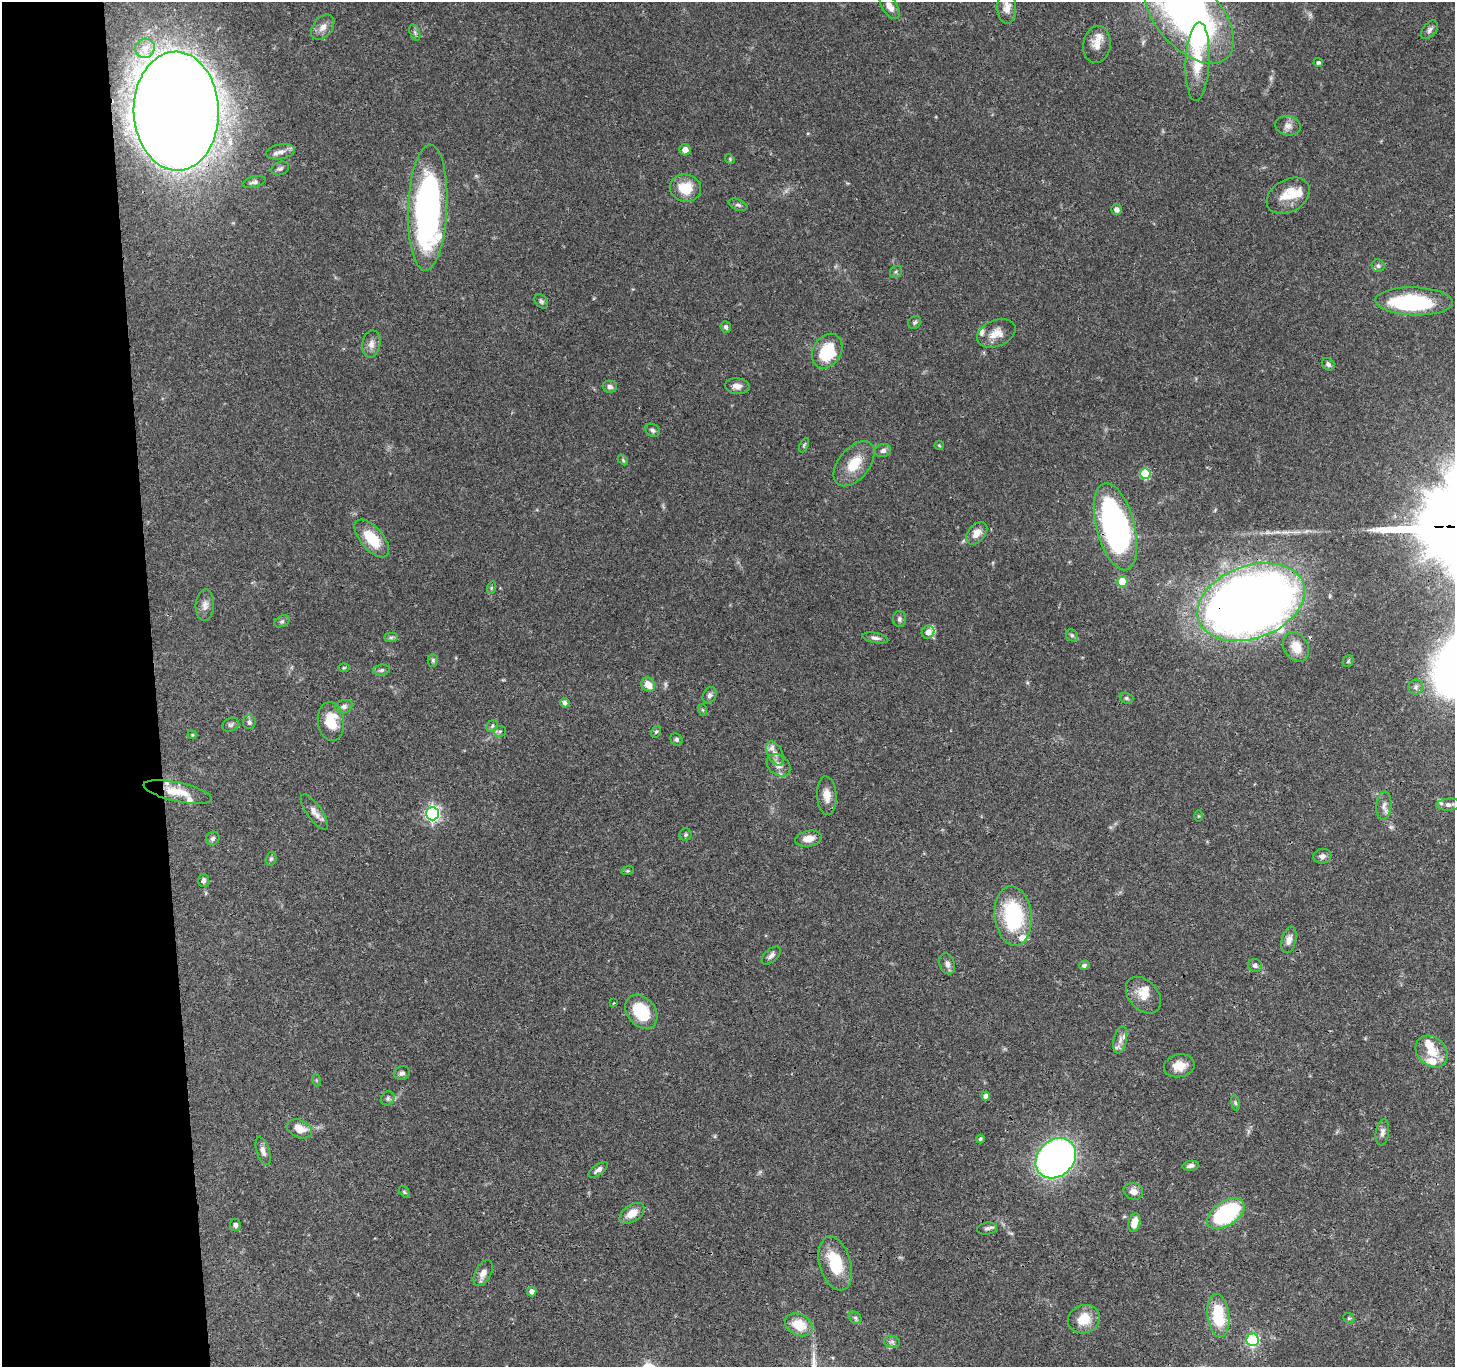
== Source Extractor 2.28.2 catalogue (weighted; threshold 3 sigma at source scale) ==
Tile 4 of 3 x 3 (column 1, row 2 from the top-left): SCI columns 2-1454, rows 1485-2849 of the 4360 x 4336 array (HDU 1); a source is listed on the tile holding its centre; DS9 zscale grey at full resolution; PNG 1457 x 1369 px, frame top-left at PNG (2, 2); each listed source drawn as its Kron ellipse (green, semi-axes under 4 px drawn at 4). Shown black and unused: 11% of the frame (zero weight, under 3 of 4 exposures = <1% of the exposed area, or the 3 px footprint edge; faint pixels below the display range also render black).
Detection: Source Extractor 2.28.2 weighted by HDU 2 'WHT'; one run over the whole footprint, this tile lists its part. Background 0.0438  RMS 0.0028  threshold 0.0126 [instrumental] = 3 sigma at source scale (4.5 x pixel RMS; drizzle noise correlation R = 1.50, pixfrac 1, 0.05/0.05 arcsec/px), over >= 5 px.
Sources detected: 147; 1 too faint to see at this stretch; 1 inside a brighter object's white glare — neither listed nor drawn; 14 inside a brighter listed object's ellipse — not listed separately; the other 131 listed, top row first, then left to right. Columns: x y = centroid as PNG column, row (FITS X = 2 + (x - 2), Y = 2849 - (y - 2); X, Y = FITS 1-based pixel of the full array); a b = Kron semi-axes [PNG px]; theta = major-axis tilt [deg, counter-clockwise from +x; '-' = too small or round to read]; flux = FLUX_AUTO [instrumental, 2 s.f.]
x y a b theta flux
890 6 14 7 -57 2.1
1007 7 17 9 -88 2.5
1189 17 56 32 -48 130
323 27 14 9 51 2.1
1430 30 11 6 52 0.95
415 32 8 5 -71 0.64
1097 44 18 13 82 3.1
145 48 10 9 - 1.8
1198 61 39 12 87 8.2
1318 62 5 4 - 0.49
176 111 59 42 -88 1100
1288 126 13 9 -9 1.7
685 150 6 5 - 1.9
280 152 14 7 9 1.8
730 159 5 4 - 0.34
280 168 9 6 20 0.76
254 182 12 5 14 0.82
685 188 16 13 -10 6.6
1288 196 23 16 31 6
738 205 10 5 -23 0.74
428 208 63 19 88 97
1116 209 5 5 - 1.1
1378 266 6 6 - 0.65
896 272 6 5 - 0.55
541 301 8 5 -51 0.69
1414 301 38 14 -2 26
915 322 7 6 - 0.64
726 327 6 5 - 0.76
996 333 20 13 22 3.4
371 344 13 9 80 1.8
827 351 18 14 59 13
1328 364 7 5 -44 0.92
737 386 12 8 -6 1.8
610 387 7 6 - 0.92
652 430 8 6 -30 0.8
804 445 8 4 66 0.4
939 445 5 4 - 0.31
883 451 8 6 13 1.1
623 460 6 3 -47 0.34
854 464 26 15 51 7
1145 474 5 5 - 15
1115 527 45 19 -75 92
977 533 13 8 49 2.7
372 539 23 11 -49 8.7
1122 582 5 5 - 7.5
491 588 6 4 72 0.39
1251 602 55 36 20 410
205 605 15 9 87 1.8
899 619 8 6 88 0.8
282 621 8 5 29 0.62
928 632 7 6 - 2.1
1072 635 7 5 -45 0.55
391 637 7 4 1 0.53
875 638 13 5 -10 1.1
1296 647 15 12 -60 4.4
433 660 6 5 - 0.49
1348 661 6 5 - 0.41
344 668 5 3 - 0.29
381 670 8 5 8 0.64
648 685 8 6 -51 3.2
1416 687 7 7 - 0.8
710 695 8 6 63 0.87
1126 698 7 5 -16 0.51
565 703 5 5 - 0.93
344 707 9 6 18 0.92
703 710 6 4 -70 0.37
331 721 19 13 -83 7.5
249 722 7 6 - 0.85
231 725 9 6 24 0.78
492 726 6 5 - 0.56
500 731 6 5 - 0.56
656 732 6 4 61 0.45
192 735 4 4 - 0.3
676 739 7 5 -47 0.57
775 754 13 7 -63 1.7
778 765 13 9 -40 2.1
178 792 35 9 -12 5.4
827 796 19 10 -86 3.2
1449 804 12 6 4 1.1
1384 806 14 7 83 1.6
314 812 21 7 -54 1.9
432 814 7 6 - 74
1198 816 6 4 90 0.27
686 835 6 6 - 0.53
213 838 7 6 - 0.75
808 839 13 8 10 3
1322 856 9 7 8 1.1
271 859 7 5 73 0.53
628 871 6 4 18 0.34
204 880 7 5 88 0.81
1013 916 30 18 -84 25
1289 940 13 7 75 1.7
771 956 11 6 42 1.1
947 964 11 7 -70 1.2
1084 965 5 4 - 0.59
1255 965 7 6 - 0.95
1143 995 21 14 -48 4.2
614 1003 2 2 - 0.24
641 1012 19 14 -51 11
1120 1040 13 6 78 1.5
1432 1052 18 14 -44 5.2
1179 1066 15 11 11 3.5
402 1073 8 6 21 0.82
316 1080 6 4 -72 0.37
986 1096 4 4 - 1.2
388 1098 7 6 - 0.72
1235 1103 8 4 -81 0.48
300 1129 13 8 -24 3.9
1382 1132 13 6 80 1.3
980 1139 4 4 - 0.48
263 1151 14 6 -72 1.5
1056 1158 22 18 45 140
1191 1166 8 4 9 1.1
598 1170 11 5 35 1.3
1133 1191 10 8 -16 1.8
404 1192 6 4 -51 0.43
632 1213 14 8 34 3.7
1226 1214 21 12 33 35
1134 1223 9 5 74 3.8
235 1225 6 5 - 0.98
987 1229 10 6 8 0.79
835 1263 28 15 -74 11
483 1273 14 8 62 2
532 1292 5 4 - 1.2
1218 1316 22 11 -83 12
855 1318 7 5 -45 0.6
1349 1318 6 5 - 0.48
1084 1319 16 14 22 5.8
799 1325 14 10 -26 6.2
1252 1340 6 6 - 31
892 1342 8 6 -13 0.76
Overlapping masked pixels (flux is a lower limit): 3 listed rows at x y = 176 111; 1115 527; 1251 602
Isophote crosses this tile's border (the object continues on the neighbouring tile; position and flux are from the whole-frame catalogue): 2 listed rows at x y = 1007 7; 1189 17